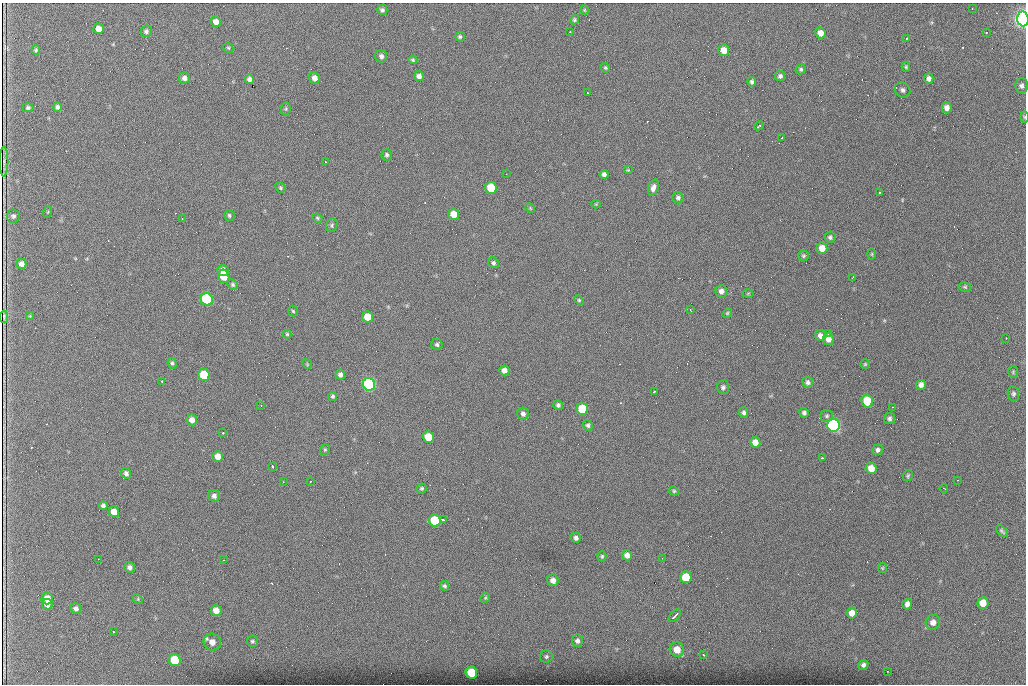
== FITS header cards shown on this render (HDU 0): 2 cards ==
NAXIS1  =                 1024 /fastest changing axis
NAXIS2  =                  682 /next to fastest changing axis

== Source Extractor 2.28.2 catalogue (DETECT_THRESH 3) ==
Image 1024 x 682 px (HDU 0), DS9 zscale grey, 1 PNG px = 1 image px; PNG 1028 x 686 px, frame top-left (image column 1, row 682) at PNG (2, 3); each listed source drawn as its Kron ellipse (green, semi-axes under 4 px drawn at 4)
Background 1270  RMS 25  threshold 75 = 3 sigma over >= 5 px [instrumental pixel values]
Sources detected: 170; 1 with non-positive FLUX_AUTO (blend fragments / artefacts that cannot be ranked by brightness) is neither listed nor drawn; the other 169 listed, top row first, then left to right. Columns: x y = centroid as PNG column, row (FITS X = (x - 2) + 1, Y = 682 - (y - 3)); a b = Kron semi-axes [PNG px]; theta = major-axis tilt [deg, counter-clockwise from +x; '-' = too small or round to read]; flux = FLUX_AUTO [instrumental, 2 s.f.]
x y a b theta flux
972 9 2 2 - 8.7e+02
382 10 5 5 - 4.2e+03
584 10 4 4 - 1.6e+03
1023 19 7 5 -84 1.3e+06
574 20 5 4 - 2.7e+03
216 22 5 5 - 1.1e+04
98 29 5 5 - 1.3e+04
146 31 6 5 - 4.2e+03
570 32 3 2 - 2.3e+03
986 32 3 2 - 1.6e+03
821 33 5 5 - 1.2e+04
460 37 5 5 - 3.1e+03
907 38 3 2 - 1.0e+03
228 48 5 4 - 2.1e+03
36 50 5 4 - 2.6e+03
724 50 6 5 - 1.6e+04
381 56 6 6 - 5.5e+03
413 60 4 4 - 2.2e+03
906 67 5 4 - 2.3e+03
605 68 5 4 - 2.4e+03
801 69 5 4 - 2.7e+03
419 76 5 5 - 7.3e+03
780 76 5 5 - 4.1e+03
184 78 5 5 - 6.0e+03
314 78 6 5 - 9.9e+03
929 78 5 4 - 5.4e+03
249 79 5 4 - 5.9e+03
752 82 5 3 - 3.7e+03
1021 86 7 7 - 4.7e+03
903 90 8 7 - 5.1e+03
587 92 3 2 - 2.4e+03
57 107 5 4 - 4.0e+03
28 108 5 4 - 3.1e+03
947 108 5 5 - 7.8e+03
286 109 6 4 84 2.2e+03
1024 117 6 4 -88 1.8e+03
759 126 5 2 - 2.4e+03
782 138 2 2 - 1.2e+03
386 155 6 5 - 3.5e+03
4 161 15 3 90 2.2e+02
325 162 3 2 - 1.4e+03
628 170 5 4 - 1.7e+03
506 174 2 2 - 1.0e+03
604 174 4 4 - 4.9e+03
280 188 5 4 - 2.3e+03
491 188 6 5 - 6.7e+04
653 188 8 5 71 7.6e+03
879 192 3 2 - 3.1e+03
678 198 6 5 - 4.3e+03
596 204 4 4 - 1.7e+03
530 208 5 4 - 1.7e+03
48 212 6 3 71 1.5e+03
454 214 5 5 - 2.1e+04
229 215 5 5 - 3.0e+03
13 216 6 6 - 4.1e+03
182 218 3 2 - 1.0e+03
317 218 5 4 - 2.0e+03
332 225 7 5 70 3.1e+03
830 237 5 5 - 3.6e+03
822 248 6 5 - 1.8e+04
872 254 6 3 90 1.7e+03
804 256 5 5 - 2.8e+03
493 263 6 5 - 3.0e+03
21 264 5 4 - 8.3e+03
223 270 6 5 - 1.3e+04
224 276 7 5 -76 4.5e+04
852 278 4 2 - 1.4e+03
233 284 6 4 -47 2.9e+03
965 287 6 5 - 2.5e+03
721 291 6 6 - 7.1e+03
748 293 5 3 - 1.5e+03
207 299 6 6 - 2.4e+05
579 300 5 4 - 2.2e+03
690 310 4 2 - 1.3e+03
293 311 5 5 - 2.3e+03
727 313 5 4 - 2.1e+03
30 316 4 4 - 1.6e+03
4 317 6 2 -89 2.6e+03
368 317 6 5 - 3.2e+04
829 333 3 2 - 2.9e+03
287 334 4 4 - 1.9e+03
820 336 5 5 - 8.6e+03
1006 338 3 2 - 1.2e+03
828 339 6 5 - 9.9e+03
437 345 5 5 - 3.5e+03
172 363 5 4 - 2.9e+03
307 364 5 4 - 1.7e+03
865 364 5 5 - 2.0e+03
504 370 5 5 - 1.1e+04
1013 372 6 5 - 2.3e+03
204 375 6 5 - 7.8e+04
340 375 5 5 - 5.8e+03
162 381 3 2 - 5.3e+03
808 382 5 5 - 4.5e+03
369 384 6 6 - 4.2e+05
921 385 5 5 - 7.1e+03
723 387 7 6 - 3.9e+03
654 392 3 2 - 1.6e+03
1013 394 8 6 -80 3.7e+03
333 396 5 4 - 3.1e+03
867 401 6 6 - 6.2e+04
558 405 5 4 - 3.7e+03
261 406 3 2 - 8.9e+02
893 407 3 2 - 1.6e+03
582 409 6 6 - 8.4e+04
744 412 5 4 - 3.6e+03
804 413 5 4 - 3.9e+03
523 414 6 5 - 5.5e+03
827 416 6 6 - 3.2e+03
889 418 6 5 - 4.2e+03
192 420 5 5 - 9.9e+03
588 425 5 5 - 3.4e+03
833 425 6 6 - 4.8e+05
223 433 3 2 - 5.4e+03
428 437 6 5 - 3.6e+04
755 442 5 5 - 1.5e+04
325 450 6 4 69 2.2e+03
878 450 5 5 - 4.9e+03
218 456 5 5 - 1.3e+04
822 458 3 2 - 2.3e+03
272 466 3 3 - 2.3e+03
871 468 5 5 - 1.9e+04
126 473 6 5 - 4.6e+03
908 475 6 4 60 2.5e+03
958 480 3 2 - 1.8e+03
310 481 2 2 - 1.2e+03
283 482 2 2 - 8.4e+02
422 488 5 4 - 2.7e+03
944 488 4 3 - 1.2e+03
674 491 5 4 - 2.3e+03
214 496 6 6 - 5.2e+03
103 506 4 4 - 4.0e+03
114 512 5 5 - 1.6e+04
443 520 4 2 - 3.5e+03
435 521 6 6 - 9.1e+04
1002 531 7 4 -45 3.0e+03
576 538 5 5 - 4.8e+03
627 555 5 5 - 8.6e+03
602 556 5 4 - 2.4e+03
662 558 2 2 - 7.9e+02
98 559 2 2 - 7.4e+02
224 560 2 2 - 1.1e+03
130 567 5 5 - 5.8e+03
882 568 5 4 - 1.9e+03
686 577 6 5 - 4.7e+04
553 580 6 5 - 9.2e+03
445 586 5 4 - 3.1e+03
47 598 6 5 - 1.5e+04
485 598 5 4 - 2.1e+03
138 599 5 4 - 2.0e+03
983 603 6 5 - 2.2e+04
47 604 5 5 - 1.1e+04
907 604 5 5 - 8.6e+03
76 608 5 5 - 5.0e+03
216 610 5 5 - 1.4e+04
852 613 5 5 - 1.2e+04
675 616 8 3 46 8.7e+03
933 622 7 7 - 1.0e+04
113 632 3 3 - 1.7e+03
252 641 6 5 - 3.0e+03
577 641 6 5 - 5.7e+03
212 642 9 8 - 1.4e+04
677 650 7 7 - 2.5e+04
704 655 3 2 - 2.3e+03
546 657 6 6 - 3.6e+03
175 660 6 6 - 6.5e+04
863 665 5 5 - 4.9e+03
887 671 2 2 - 9.8e+02
471 673 6 5 - 7.0e+04
At the frame edge (FLAGS 8, measured only in part): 2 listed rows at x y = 1023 19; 1024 117
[1 non-positive-flux detection neither listed nor drawn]

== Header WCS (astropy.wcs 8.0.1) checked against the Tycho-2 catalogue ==
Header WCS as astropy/WCSLIB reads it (CRVAL/CRPIX/CD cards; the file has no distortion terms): RA---TAN/DEC--TAN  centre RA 07:06:07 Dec +31:10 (106.53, +31.16 deg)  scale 1.44 arcsec/px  FOV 24.5' x 16.3'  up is -93 deg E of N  parity flipped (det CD > 0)
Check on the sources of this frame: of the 60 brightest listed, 9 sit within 2.2 arcsec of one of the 16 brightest Tycho-2 stars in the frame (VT <= 12.35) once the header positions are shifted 0.27 arcsec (0.12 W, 0.24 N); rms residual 1.01 arcsec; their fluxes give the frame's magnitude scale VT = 23.88 - 2.5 log10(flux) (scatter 0.23 mag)
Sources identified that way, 9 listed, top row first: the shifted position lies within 2.2 arcsec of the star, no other Tycho-2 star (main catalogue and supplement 1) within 4.4 arcsec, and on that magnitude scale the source's flux lands within +1.5 / -3 mag of the star's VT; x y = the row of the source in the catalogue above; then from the Tycho-2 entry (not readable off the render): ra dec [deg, ICRS J2000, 3 dp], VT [Tycho-2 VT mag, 2 dp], TYC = Tycho-2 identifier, HIP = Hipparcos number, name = IAU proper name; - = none
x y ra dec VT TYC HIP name
491 188 106.458 +31.151 12.35 2438-728-1 - -
207 299 106.516 +31.041 10.39 2438-398-1 - -
204 375 106.551 +31.041 11.84 2438-663-1 - -
369 384 106.552 +31.106 9.20 2438-180-1 - -
867 401 106.550 +31.305 11.61 2438-184-1 - -
582 409 106.559 +31.192 11.79 2438-1039-1 - -
833 425 106.562 +31.292 10.01 2438-106-1 - -
435 521 106.614 +31.135 11.36 2438-550-1 - -
471 673 106.684 +31.152 11.76 2438-931-1 - -